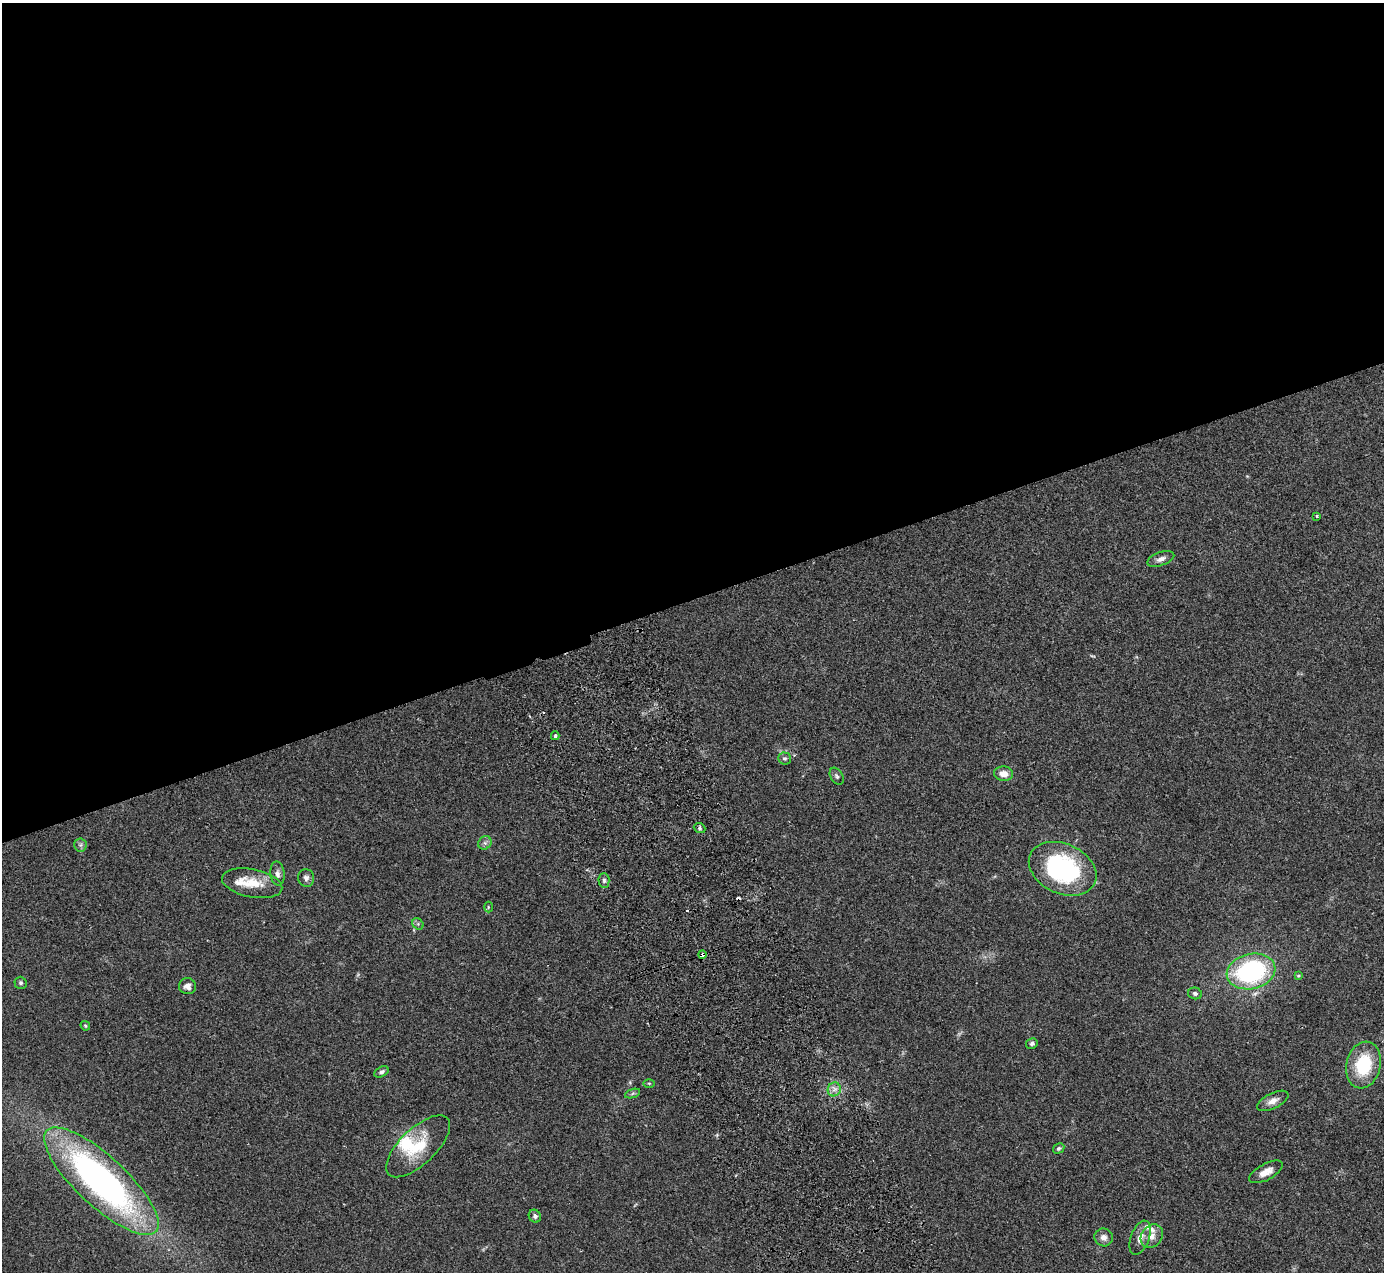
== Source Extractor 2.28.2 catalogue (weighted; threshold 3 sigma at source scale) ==
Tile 2 of 4 x 4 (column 2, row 1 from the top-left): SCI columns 1437-2818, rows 3988-5257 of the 5636 x 5565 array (HDU 1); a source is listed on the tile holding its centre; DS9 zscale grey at full resolution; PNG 1386 x 1274 px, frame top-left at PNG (2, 3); each listed source drawn as its Kron ellipse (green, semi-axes under 4 px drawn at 4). Shown black and unused: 47% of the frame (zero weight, under 2 of 3 exposures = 3% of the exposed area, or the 3 px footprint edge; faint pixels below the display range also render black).
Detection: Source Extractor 2.28.2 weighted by HDU 2 'WHT'; one run over the whole footprint, this tile lists its part. Background 0.0772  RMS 0.0083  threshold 0.0374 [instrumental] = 3 sigma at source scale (4.5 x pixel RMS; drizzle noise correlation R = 1.50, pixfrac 1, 0.05/0.05 arcsec/px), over >= 5 px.
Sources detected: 45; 1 too faint to see at this stretch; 1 inside a brighter object's white glare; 3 cosmic-ray / hot-pixel residue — neither listed nor drawn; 2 inside a brighter listed object's ellipse — not listed separately; the other 38 listed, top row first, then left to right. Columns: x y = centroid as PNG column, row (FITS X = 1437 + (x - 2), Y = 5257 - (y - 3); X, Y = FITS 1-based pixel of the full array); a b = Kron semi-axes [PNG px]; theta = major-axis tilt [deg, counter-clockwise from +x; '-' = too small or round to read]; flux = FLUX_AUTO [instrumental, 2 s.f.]
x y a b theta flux
1317 516 4 2 - 0.91
1161 559 14 6 19 4.3
555 736 4 3 - 1.3
784 758 6 6 - 1.6
1003 774 9 7 -5 6.8
837 776 9 6 -58 2
700 828 6 5 - 1.4
485 843 7 6 - 2.4
80 845 6 6 - 1.9
1063 869 35 25 -24 110
277 874 12 7 -83 3.3
306 878 9 8 - 3.1
604 880 7 5 -88 2
252 883 30 14 -11 18
488 907 5 3 - 0.83
418 924 6 5 - 1.3
702 954 4 3 - 56
1251 971 24 17 13 120
1298 976 4 4 - 0.88
21 983 6 6 - 1.6
187 986 8 8 - 4.1
1195 993 7 5 -15 1.8
85 1026 5 4 - 1
1032 1043 6 5 - 1.8
1363 1065 24 17 77 39
381 1072 7 5 30 2
649 1083 5 3 - 0.81
834 1089 7 6 - 3.4
633 1093 8 3 19 1.4
1273 1101 17 7 27 6.1
418 1146 41 18 43 32
1059 1148 6 4 30 1.6
1266 1172 18 8 29 7.9
101 1181 74 25 -43 320
535 1216 7 6 - 2.1
1152 1236 13 10 54 6.1
1104 1237 9 9 - 4.4
1140 1238 18 9 70 6.8
Overlapping masked pixels (flux is a lower limit): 1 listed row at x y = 702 954